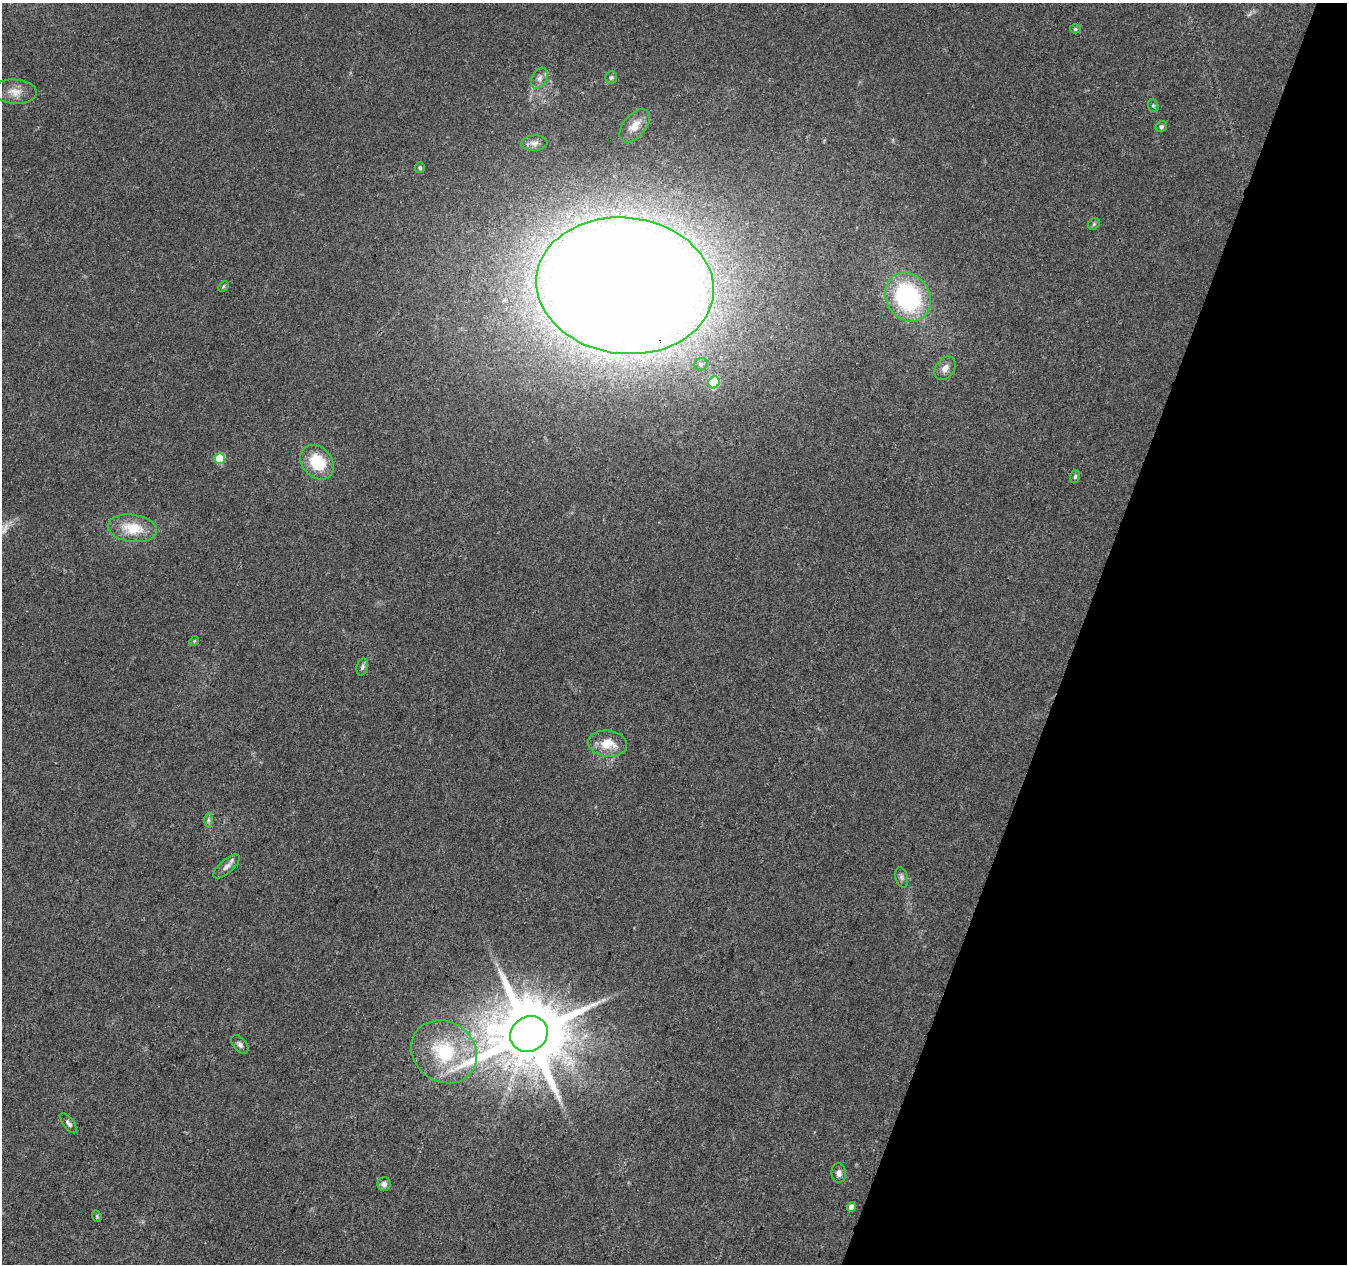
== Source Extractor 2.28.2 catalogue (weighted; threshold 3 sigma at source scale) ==
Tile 8 of 4 x 4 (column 4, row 2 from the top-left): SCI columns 4042-5386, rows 2803-4064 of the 5386 x 5539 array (HDU 1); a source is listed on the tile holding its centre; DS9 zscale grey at full resolution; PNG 1349 x 1266 px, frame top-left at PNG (2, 3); each listed source drawn as its Kron ellipse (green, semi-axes under 4 px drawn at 4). Shown black and unused: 20% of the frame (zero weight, under 3 of 4 exposures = <1% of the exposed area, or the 3 px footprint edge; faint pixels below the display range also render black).
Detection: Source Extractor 2.28.2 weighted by HDU 2 'WHT'; one run over the whole footprint, this tile lists its part. Background 0.0487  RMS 0.0044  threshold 0.0198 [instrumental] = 3 sigma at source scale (4.5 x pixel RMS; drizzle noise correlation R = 1.50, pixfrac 1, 0.0396/0.0396 arcsec/px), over >= 5 px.
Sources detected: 36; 1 too faint to see at this stretch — neither listed nor drawn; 1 inside a brighter listed object's ellipse — not listed separately; the other 34 listed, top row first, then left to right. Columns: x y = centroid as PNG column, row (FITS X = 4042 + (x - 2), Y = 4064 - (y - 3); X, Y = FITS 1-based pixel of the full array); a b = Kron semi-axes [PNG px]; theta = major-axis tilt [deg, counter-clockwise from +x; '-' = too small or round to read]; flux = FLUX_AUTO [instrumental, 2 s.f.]
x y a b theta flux
1075 29 5 4 - 0.61
611 77 6 6 - 0.99
539 78 11 7 59 2.3
15 92 22 12 -4 5.2
1153 106 6 5 - 0.75
635 126 19 11 50 5.6
1161 127 6 5 - 1.1
534 143 13 7 3 1.9
420 168 5 5 - 0.78
1094 224 6 5 - 0.76
223 286 6 4 46 0.57
625 286 89 68 -6 2000
908 297 25 21 -58 59
701 364 6 6 - 1
945 368 13 9 54 3.2
714 382 6 5 - 27
220 458 5 5 - 20
317 462 19 14 -48 17
1075 477 7 5 74 0.78
132 528 25 13 -7 12
194 641 5 4 - 0.54
362 667 9 5 74 1.1
608 744 19 13 -8 8.9
208 820 7 4 89 0.94
226 866 16 7 42 2.3
902 877 10 6 -76 1.3
529 1034 19 17 35 5300
240 1044 11 6 -49 1.6
444 1052 34 30 -37 34
68 1123 12 5 -52 1.4
839 1173 9 7 -87 2.1
384 1184 7 6 - 2
852 1207 5 4 - 3.6
97 1216 6 4 -70 0.56
Overlapping masked pixels (flux is a lower limit): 1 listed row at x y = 625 286